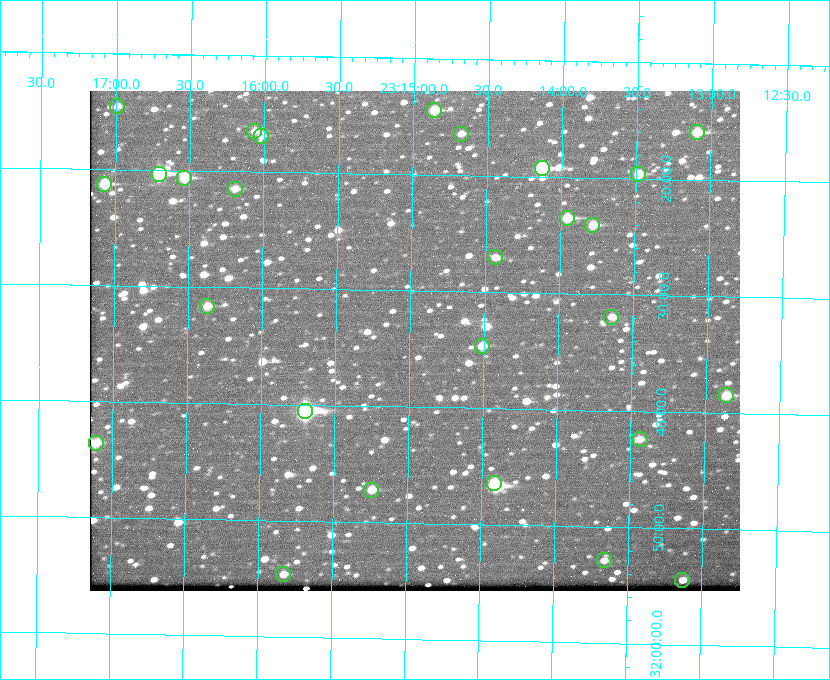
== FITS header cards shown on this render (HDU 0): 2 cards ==
NAXIS1  =                  650 / Width of table row in bytes
NAXIS2  =                  500 / Number of rows in table

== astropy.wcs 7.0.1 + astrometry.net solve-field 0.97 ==
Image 650 x 500 px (HDU 0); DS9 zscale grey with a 90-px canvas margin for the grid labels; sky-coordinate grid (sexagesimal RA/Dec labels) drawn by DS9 from the SOLVED WCS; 27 Tycho-2 reference stars matched to detected sources circled (green)
Header WCS: none
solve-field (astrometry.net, Tycho-2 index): SOLVED blind (the file carries no WCS)
Solved WCS: RA---TAN-SIP/DEC--TAN-SIP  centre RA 23:14:58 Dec +31:34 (348.74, +31.57 deg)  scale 5.17 arcsec/px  FOV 56.0' x 43.0'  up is +179 deg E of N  parity flipped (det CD > 0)
(file carries no celestial WCS; the grid is the blind solution)
Tycho-2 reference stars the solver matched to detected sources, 27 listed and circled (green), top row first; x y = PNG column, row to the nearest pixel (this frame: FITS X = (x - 90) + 1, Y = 500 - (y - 91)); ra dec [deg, ICRS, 3 dp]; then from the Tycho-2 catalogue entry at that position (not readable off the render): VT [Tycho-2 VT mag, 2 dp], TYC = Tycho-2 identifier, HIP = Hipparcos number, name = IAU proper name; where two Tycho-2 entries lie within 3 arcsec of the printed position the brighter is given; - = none
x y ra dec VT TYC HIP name
117 106 349.247 +31.243 11.65 2752-184-1 - -
434 110 348.716 +31.241 10.71 2751-1879-1 - -
254 131 349.017 +31.275 11.37 2752-138-1 - -
697 132 348.274 +31.265 10.04 2751-1349-1 - -
461 134 348.670 +31.274 11.52 2751-699-1 - -
261 136 349.005 +31.281 11.69 2752-129-1 - -
542 168 348.533 +31.321 8.95 2751-241-1 - -
159 174 349.176 +31.338 8.87 2752-38-1 - -
638 174 348.371 +31.327 10.64 2751-1121-1 - -
184 178 349.134 +31.344 10.32 2752-30-1 - -
104 184 349.268 +31.354 10.15 2752-13-1 - -
235 189 349.049 +31.358 11.45 2752-14-1 - -
567 218 348.489 +31.392 10.19 2751-871-1 - -
592 225 348.446 +31.401 10.83 2751-661-1 - -
495 257 348.609 +31.450 11.66 2751-603-1 - -
207 306 349.092 +31.527 11.51 2752-227-1 - -
611 317 348.411 +31.532 11.57 2751-1753-1 - -
482 346 348.628 +31.577 11.53 2751-2055-1 - -
726 395 348.216 +31.641 10.50 2751-2059-1 - -
305 411 348.924 +31.676 7.66 2752-472-1 114838 -
640 439 348.359 +31.706 12.06 2751-1215-1 - -
96 443 349.277 +31.726 11.07 2752-324-1 - -
494 483 348.603 +31.774 10.34 2751-877-1 - -
371 490 348.810 +31.787 10.96 2752-75-1 - -
604 560 348.416 +31.882 12.05 2755-227-1 - -
283 574 348.957 +31.910 11.45 2756-107-1 - -
682 580 348.282 +31.908 11.42 2755-221-1 - -